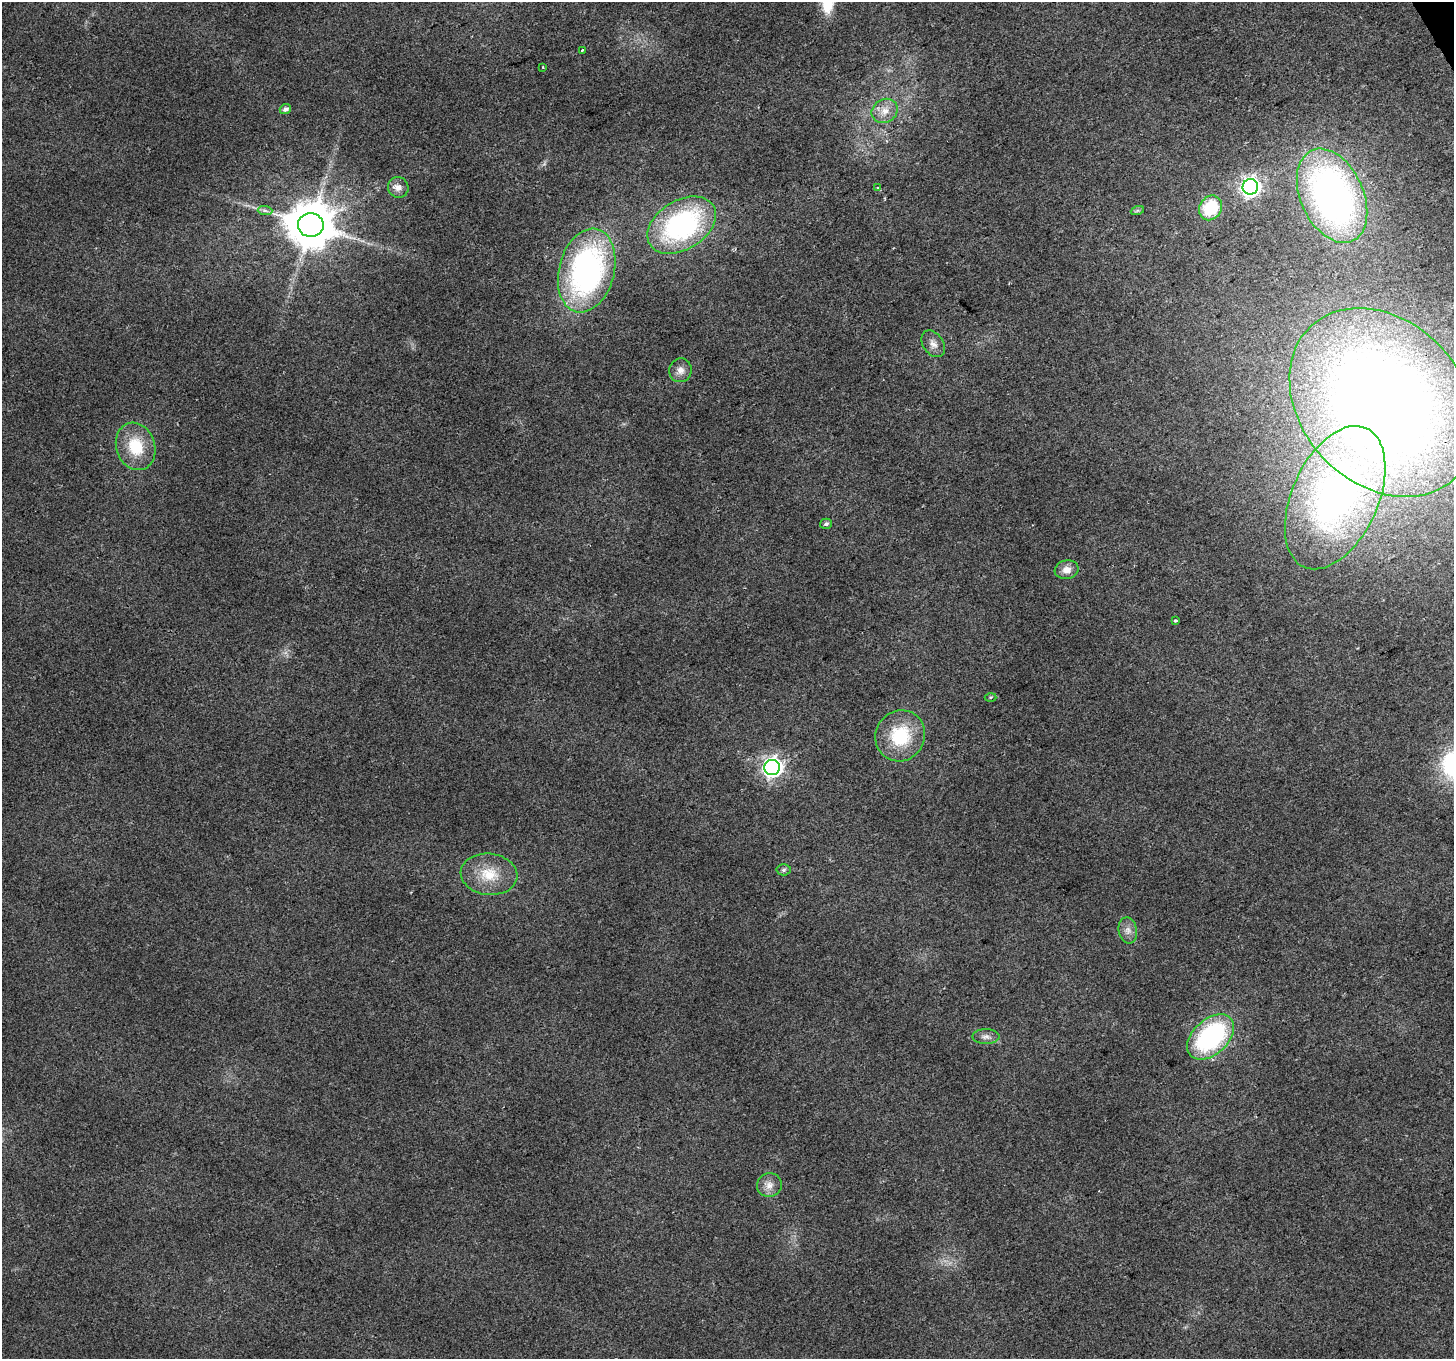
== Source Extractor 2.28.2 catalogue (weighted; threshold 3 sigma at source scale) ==
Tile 10 of 4 x 4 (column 2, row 3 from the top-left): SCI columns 1455-2906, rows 1524-2880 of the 5811 x 5702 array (HDU 1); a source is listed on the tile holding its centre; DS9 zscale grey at full resolution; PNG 1456 x 1361 px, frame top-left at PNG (2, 2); each listed source drawn as its Kron ellipse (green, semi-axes under 4 px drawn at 4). Shown black and unused: <1% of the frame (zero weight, under 2 of 3 exposures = <1% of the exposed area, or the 3 px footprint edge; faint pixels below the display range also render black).
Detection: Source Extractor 2.28.2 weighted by HDU 2 'WHT'; one run over the whole footprint, this tile lists its part. Background 0.0455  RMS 0.0072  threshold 0.0324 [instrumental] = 3 sigma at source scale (4.5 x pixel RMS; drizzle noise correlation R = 1.50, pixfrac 1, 0.0396/0.0396 arcsec/px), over >= 5 px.
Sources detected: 32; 1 inside a brighter listed object's ellipse — not listed separately; the other 31 listed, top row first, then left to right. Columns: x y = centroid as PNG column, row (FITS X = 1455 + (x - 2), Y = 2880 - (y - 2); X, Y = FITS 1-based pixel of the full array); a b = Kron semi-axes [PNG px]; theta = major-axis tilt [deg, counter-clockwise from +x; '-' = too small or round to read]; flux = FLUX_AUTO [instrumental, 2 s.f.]
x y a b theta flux
583 50 4 3 - 3
543 67 3 2 - 0.59
285 109 5 5 - 2.9
885 111 13 11 32 8.2
398 187 11 10 - 5
1250 187 8 7 - 330
878 188 4 3 - 6.9
1332 196 50 31 -65 320
1210 208 13 11 58 33
265 211 7 4 -2 1.9
1137 211 7 4 20 1.3
311 225 13 12 - 3300
682 225 37 24 32 130
587 271 43 27 75 200
933 344 14 10 -55 4.9
680 370 12 11 - 5.2
1382 403 105 81 -47 900
136 446 24 19 -71 27
1335 498 76 43 66 260
826 524 6 5 - 1.8
1067 570 12 9 10 6
1175 621 4 3 - 1.7
990 697 6 3 1 0.76
900 736 26 24 57 39
772 768 8 7 - 320
784 870 7 5 3 1.6
489 874 28 20 -6 23
1128 930 13 9 -78 4.9
986 1037 14 7 0 3.6
1211 1037 27 17 42 110
769 1185 12 12 - 5.9
Overlapping masked pixels (flux is a lower limit): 1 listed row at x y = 1382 403